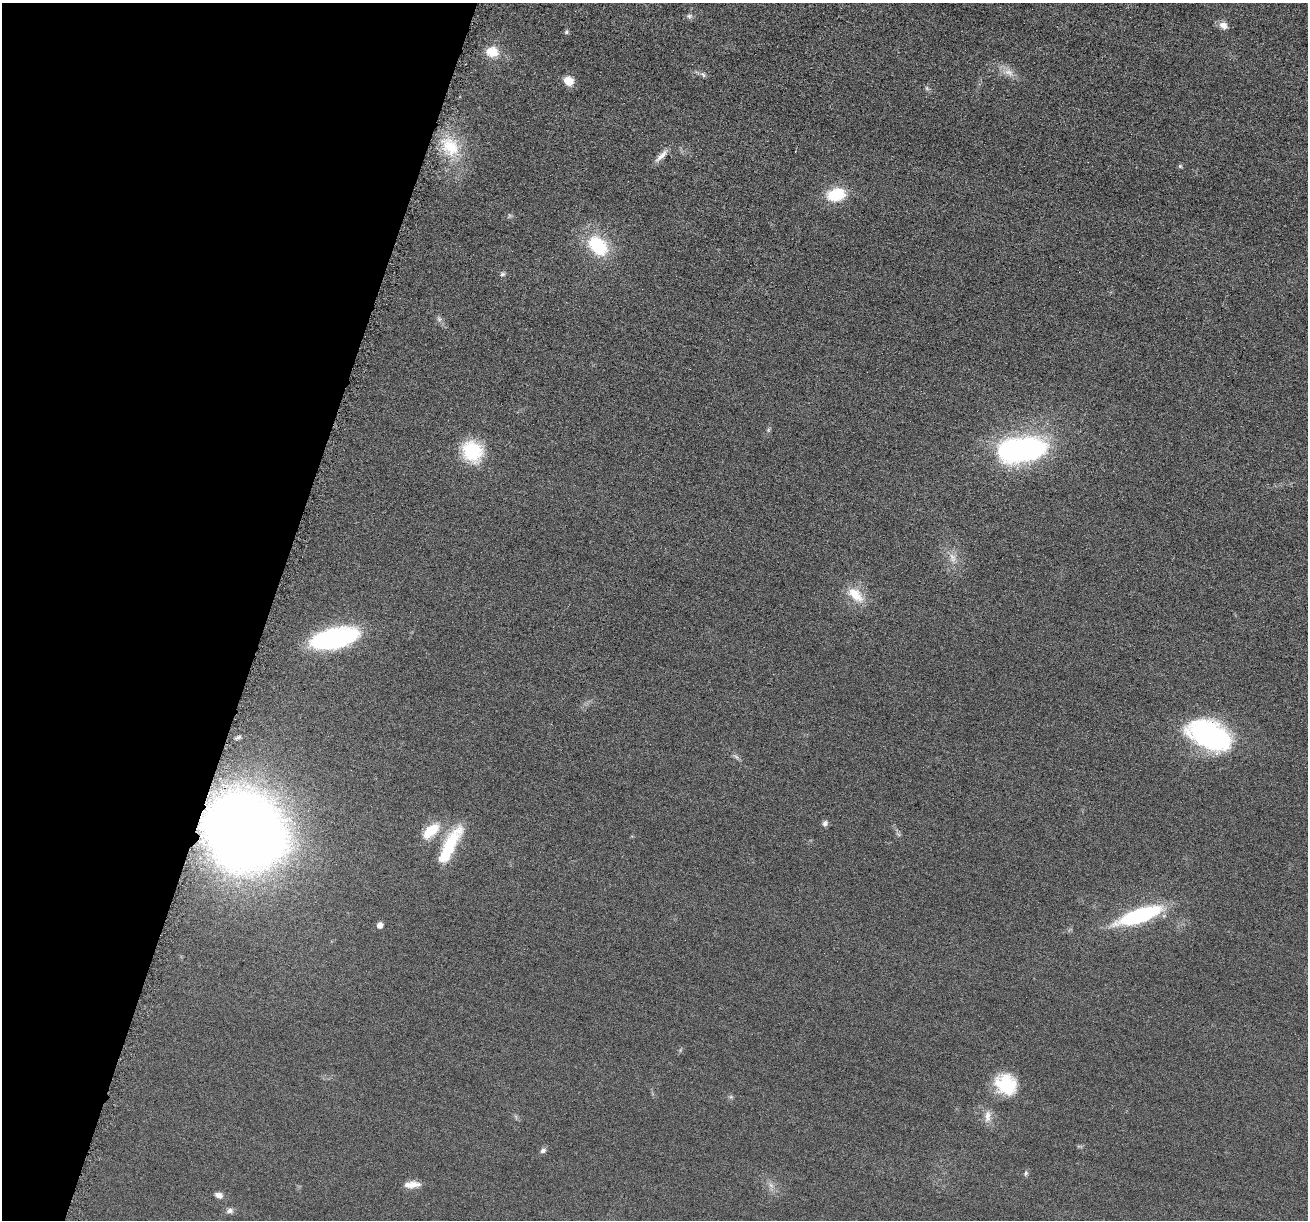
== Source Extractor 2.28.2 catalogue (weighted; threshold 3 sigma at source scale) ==
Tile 9 of 4 x 4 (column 1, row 3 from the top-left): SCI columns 16-1321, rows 1356-2573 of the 5255 x 5272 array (HDU 1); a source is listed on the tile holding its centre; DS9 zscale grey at full resolution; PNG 1310 x 1222 px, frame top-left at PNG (2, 3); no overlay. Shown black and unused: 21% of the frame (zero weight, under 4 of 8 exposures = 1% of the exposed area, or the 3 px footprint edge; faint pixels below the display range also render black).
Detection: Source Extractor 2.28.2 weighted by HDU 2 'WHT'; one run over the whole footprint, this tile lists its part. Background 0.0528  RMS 0.0086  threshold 0.035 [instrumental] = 3 sigma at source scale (4.09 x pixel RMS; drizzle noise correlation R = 1.36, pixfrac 0.8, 0.05/0.05 arcsec/px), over >= 5 px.
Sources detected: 37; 4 too faint to see at this stretch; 1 inside a brighter object's white glare — not listed; the other 32 listed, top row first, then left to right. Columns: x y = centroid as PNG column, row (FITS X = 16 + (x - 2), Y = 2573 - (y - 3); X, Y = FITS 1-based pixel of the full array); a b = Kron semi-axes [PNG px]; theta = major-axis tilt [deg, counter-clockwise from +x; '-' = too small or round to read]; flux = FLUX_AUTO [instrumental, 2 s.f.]
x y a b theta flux
689 16 8 6 14 2
1223 26 11 9 -25 5.1
566 32 6 5 - 1.4
492 52 15 12 -4 13
1009 72 15 7 -21 6.1
703 75 9 4 -63 1.6
569 81 9 8 - 12
450 147 30 24 -69 33
661 156 22 6 46 5.8
1180 166 5 5 - 1.2
836 195 18 12 10 31
598 245 26 18 -46 42
503 274 7 5 17 1.6
1028 450 29 20 0 190
472 451 20 18 -53 47
855 595 25 13 -44 16
335 638 34 15 12 160
1209 735 50 28 -24 120
736 757 9 3 -45 1.6
825 823 8 7 - 2.5
244 831 51 45 -39 1300
431 831 22 11 41 19
449 846 51 13 62 37
1139 915 47 13 19 82
380 925 5 5 - 5.4
1006 1084 25 22 -39 34
987 1116 17 8 84 6.1
543 1151 8 6 25 2.4
1026 1173 7 5 74 1.5
412 1185 21 8 5 7.3
219 1195 9 6 -25 4.4
230 1211 9 7 14 2.8
Overlapping masked pixels (flux is a lower limit): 1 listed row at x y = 244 831